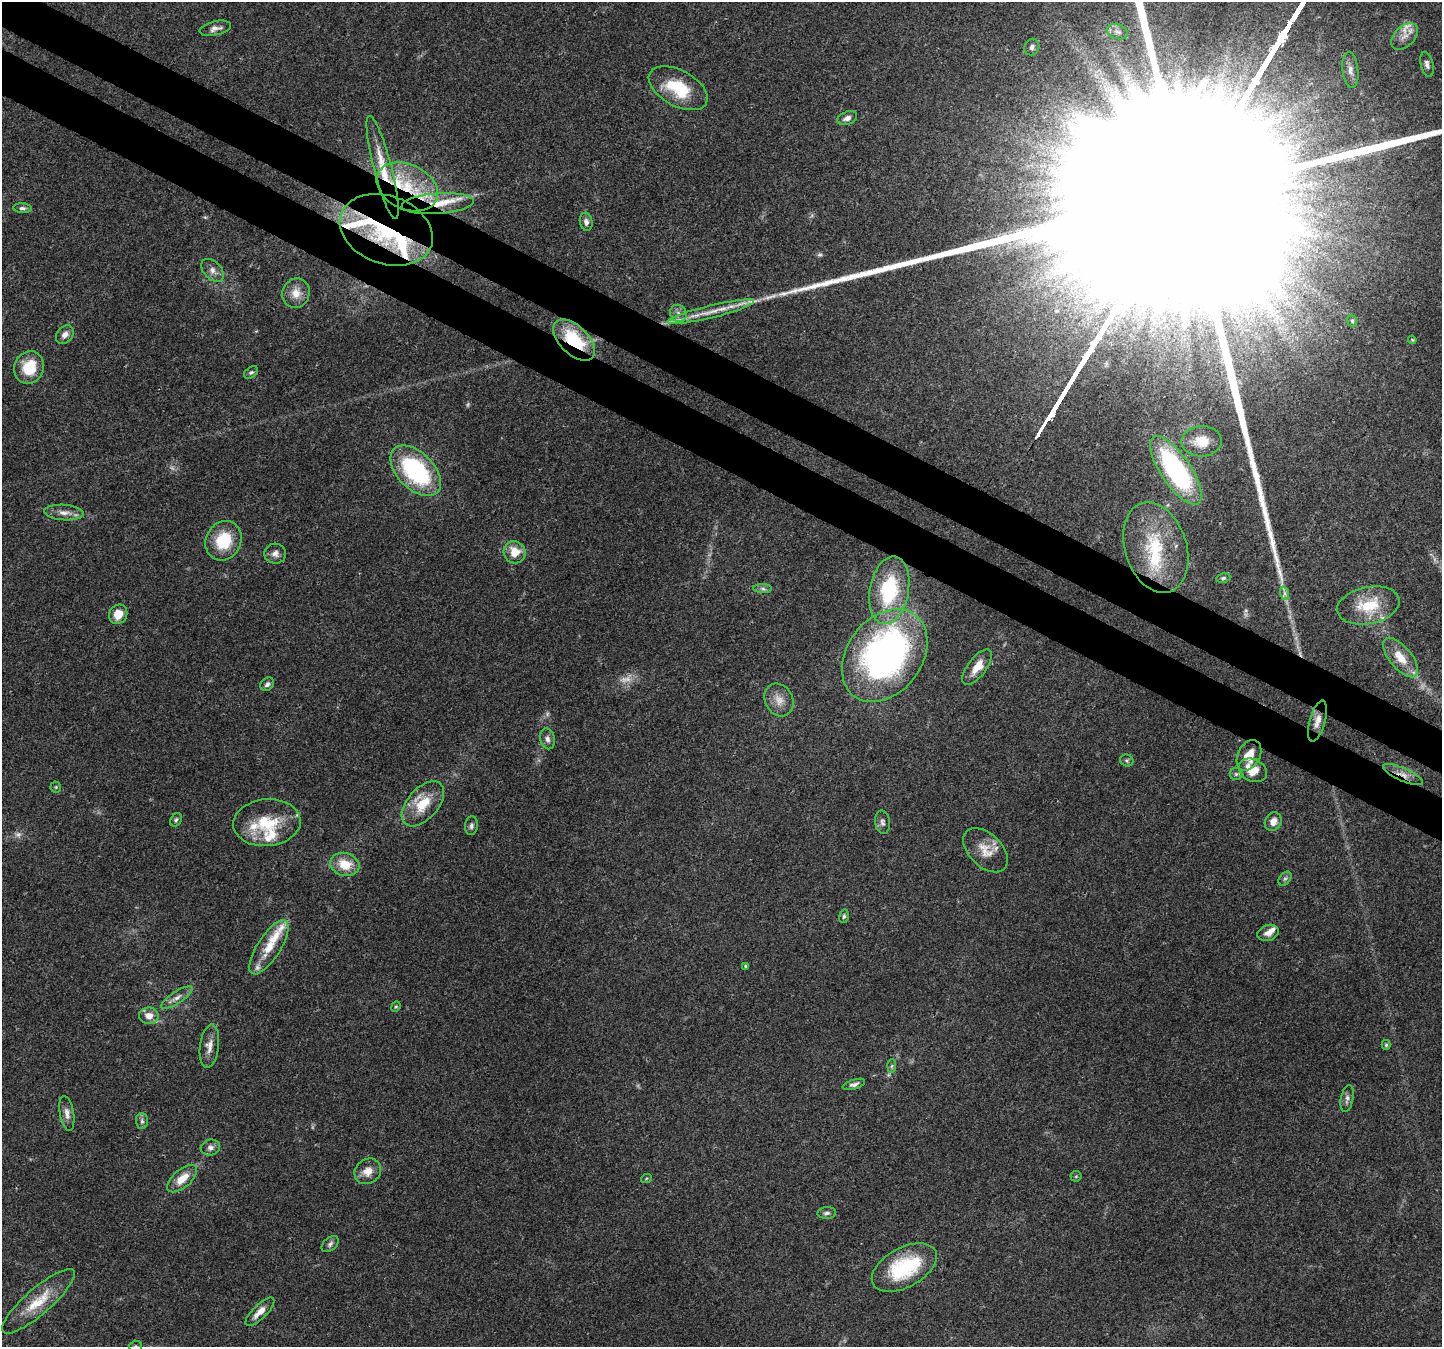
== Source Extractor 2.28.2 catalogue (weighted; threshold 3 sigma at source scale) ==
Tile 11 of 4 x 4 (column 3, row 3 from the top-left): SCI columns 2921-4360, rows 1659-3003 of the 5832 x 5940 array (HDU 1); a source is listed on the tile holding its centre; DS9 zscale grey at full resolution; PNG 1444 x 1349 px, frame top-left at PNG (2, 2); each listed source drawn as its Kron ellipse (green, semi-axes under 4 px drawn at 4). Shown black and unused: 7% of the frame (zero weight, under 3 of 4 exposures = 5% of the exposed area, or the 3 px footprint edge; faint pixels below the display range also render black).
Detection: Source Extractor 2.28.2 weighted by HDU 2 'WHT'; one run over the whole footprint, this tile lists its part. Background 0.03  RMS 0.0033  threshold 0.015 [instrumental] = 3 sigma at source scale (4.5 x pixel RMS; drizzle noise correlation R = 1.50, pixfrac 1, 0.0396/0.0396 arcsec/px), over >= 5 px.
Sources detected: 110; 6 too faint to see at this stretch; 1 cosmic-ray / hot-pixel residue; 1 long thin detection or spike segment (spike, bleed or trail) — neither listed nor drawn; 17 inside a brighter listed object's ellipse — not listed separately; the other 85 listed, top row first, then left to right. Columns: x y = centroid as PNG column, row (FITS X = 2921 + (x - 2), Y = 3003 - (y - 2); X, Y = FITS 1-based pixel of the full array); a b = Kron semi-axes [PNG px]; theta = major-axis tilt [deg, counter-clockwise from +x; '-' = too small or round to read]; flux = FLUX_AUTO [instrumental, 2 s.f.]
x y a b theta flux
215 28 16 7 13 1.8
1117 32 11 7 -20 1.5
1405 36 16 10 46 3.1
1032 47 8 7 - 1.1
1427 64 13 6 -76 1.3
1350 70 18 8 -84 2.3
678 88 32 18 -29 15
847 118 10 6 20 1.6
383 167 53 9 -75 10
407 187 32 22 -26 20
438 204 36 10 4 8
22 208 9 5 -3 0.91
586 222 9 6 -79 1.4
386 230 48 34 -20 41
213 270 14 8 -45 2.2
296 293 15 13 68 4.2
711 312 44 6 14 6.8
678 313 9 8 - 1.8
1352 321 6 4 -68 0.56
65 335 10 7 47 2
574 340 25 14 -44 20
1412 340 4 3 - 0.31
29 367 16 15 - 10
251 372 8 5 35 0.74
1202 441 20 15 2 7.3
1176 470 40 15 -56 58
416 471 31 18 -45 42
64 513 20 7 -4 3
223 541 20 17 63 13
1156 548 46 30 -72 23
515 552 11 11 - 5.4
275 554 11 10 - 1.9
1223 578 7 4 10 0.59
763 589 9 4 -1 0.94
889 590 34 19 79 27
1284 593 7 4 -71 0.88
1368 605 31 18 12 13
118 614 10 9 - 4.6
885 656 51 37 53 140
1401 658 24 11 -50 6.7
977 667 21 9 53 5.3
267 684 7 6 - 0.96
779 700 17 14 -60 3.8
1317 721 21 7 74 2.8
547 739 10 7 -78 1.5
1249 755 16 11 61 6
1127 760 6 6 - 0.67
1253 770 15 11 -28 6.2
1236 774 6 6 - 0.71
1403 775 21 6 -24 2.8
56 787 5 5 - 0.42
423 804 27 15 48 9.7
176 820 7 5 59 0.74
882 822 11 7 -82 1.2
1273 822 10 8 61 2.8
267 823 34 23 5 15
471 826 9 6 83 0.97
985 850 27 16 -44 5.9
345 864 15 11 -16 7.1
1285 879 8 5 52 0.78
844 916 7 4 79 0.7
1268 933 11 8 19 2.1
269 947 31 11 57 7.6
745 966 4 3 - 0.46
177 998 18 6 33 2.2
396 1007 5 4 - 0.44
149 1016 9 8 - 3.1
1386 1045 5 4 - 0.5
209 1046 22 9 83 3.2
892 1066 7 4 88 0.67
854 1084 12 4 17 1.2
1347 1099 14 6 79 1.3
67 1113 17 7 -80 2.1
142 1121 8 6 -88 1
210 1148 10 8 15 1.6
368 1171 14 12 38 3.7
1076 1176 5 5 - 0.45
182 1178 18 9 41 5.5
646 1179 5 3 - 0.34
827 1213 9 6 2 1
330 1244 10 6 42 1
904 1268 35 20 28 25
38 1301 46 13 41 10
260 1312 19 7 44 3.5
135 1346 6 5 - 0.62
Overlapping masked pixels (flux is a lower limit): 7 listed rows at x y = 383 167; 407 187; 438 204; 386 230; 574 340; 885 656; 1403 775
Isophote crosses this tile's border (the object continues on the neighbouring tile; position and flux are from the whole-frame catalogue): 1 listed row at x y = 135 1346